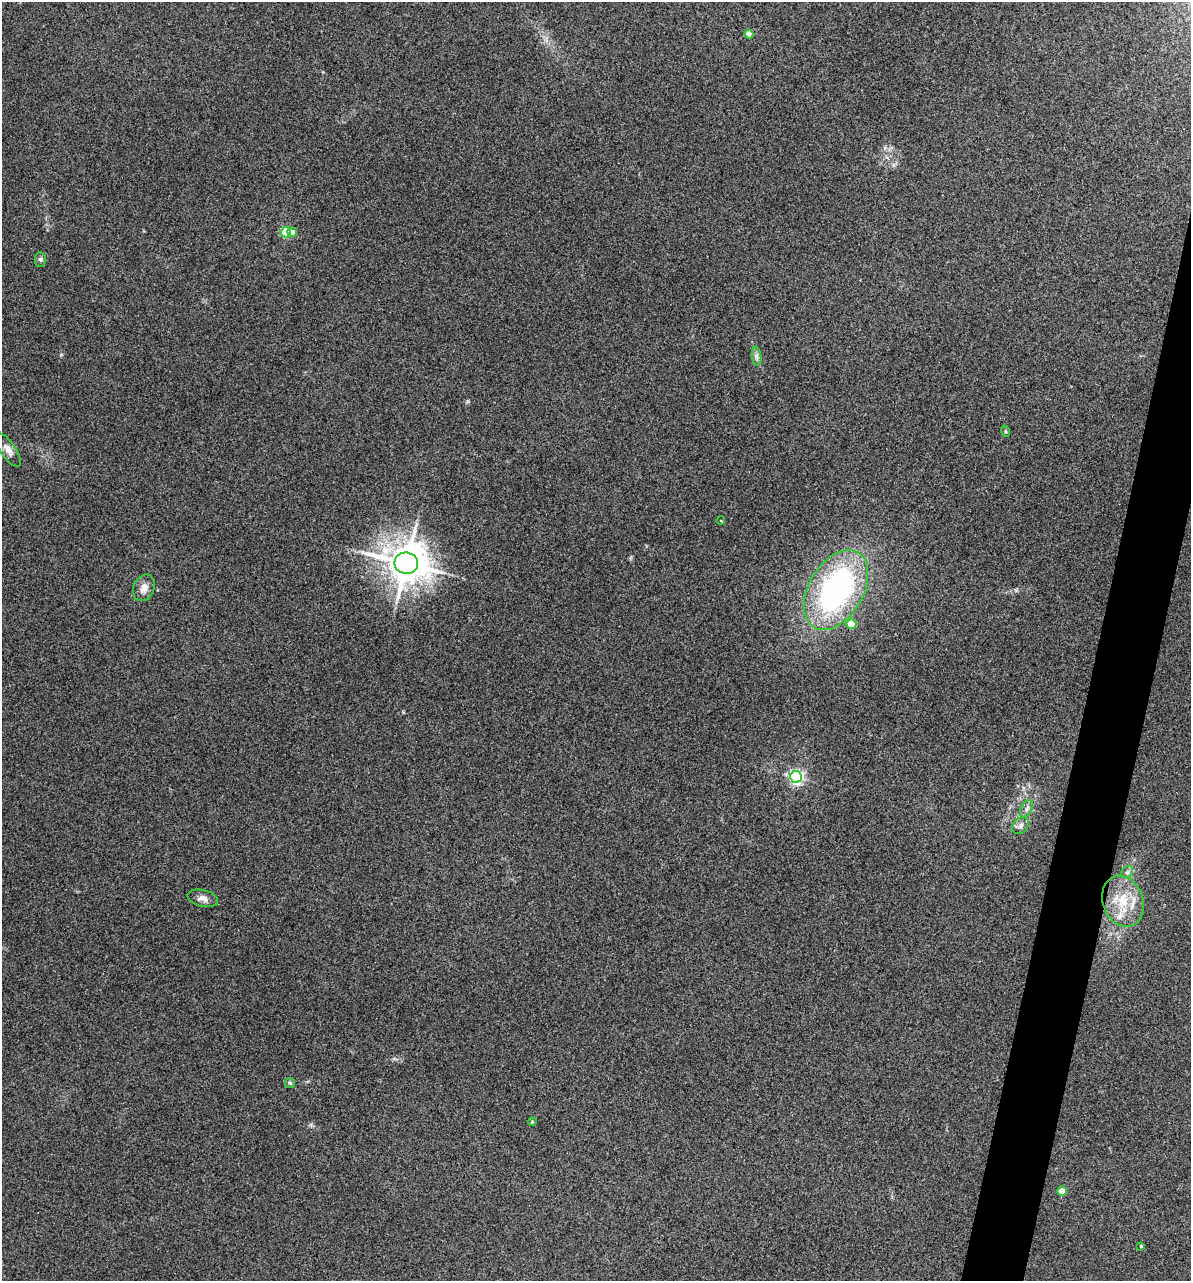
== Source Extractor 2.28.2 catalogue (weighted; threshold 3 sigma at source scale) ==
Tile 10 of 4 x 4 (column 2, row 3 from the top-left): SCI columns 1432-2620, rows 1673-2951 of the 5355 x 5901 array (HDU 1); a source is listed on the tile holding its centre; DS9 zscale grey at full resolution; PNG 1193 x 1283 px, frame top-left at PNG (2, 2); each listed source drawn as its Kron ellipse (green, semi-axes under 4 px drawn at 4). Shown black and unused: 4% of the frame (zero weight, under 3 of 5 exposures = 17% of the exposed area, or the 3 px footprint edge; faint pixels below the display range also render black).
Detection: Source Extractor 2.28.2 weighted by HDU 2 'WHT'; one run over the whole footprint, this tile lists its part. Background 0.171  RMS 0.0086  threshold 0.0389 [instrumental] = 3 sigma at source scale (4.5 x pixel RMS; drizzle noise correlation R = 1.50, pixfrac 1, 0.05/0.05 arcsec/px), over >= 5 px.
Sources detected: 23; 1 inside a brighter listed object's ellipse — not listed separately; the other 22 listed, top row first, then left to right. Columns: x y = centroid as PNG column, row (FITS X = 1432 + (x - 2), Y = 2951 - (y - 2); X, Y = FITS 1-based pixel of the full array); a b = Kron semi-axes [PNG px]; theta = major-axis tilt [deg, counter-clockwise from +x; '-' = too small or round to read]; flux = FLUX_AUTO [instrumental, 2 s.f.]
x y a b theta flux
749 34 4 4 - 9.5
286 232 5 5 - 56
292 232 5 4 - 4.4
40 259 7 5 89 1.7
757 356 9 4 -81 2.5
1005 431 6 3 -71 0.97
8 450 20 7 -55 5.9
721 521 4 2 - 0.5
406 563 12 10 -9 2400
144 588 14 10 67 6.5
836 590 43 27 60 190
851 624 5 4 - 21
796 777 6 6 - 190
1027 809 9 5 61 2.8
1020 826 9 7 48 3.4
1127 872 6 5 - 1.8
203 898 15 8 -13 5.1
1123 901 26 20 -70 28
290 1083 5 5 - 1.2
532 1122 4 3 - 0.75
1062 1191 5 4 - 13
1141 1246 3 3 - 1
Unlisted compact peaks at least as high as the median listed source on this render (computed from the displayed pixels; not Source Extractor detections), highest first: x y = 61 354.